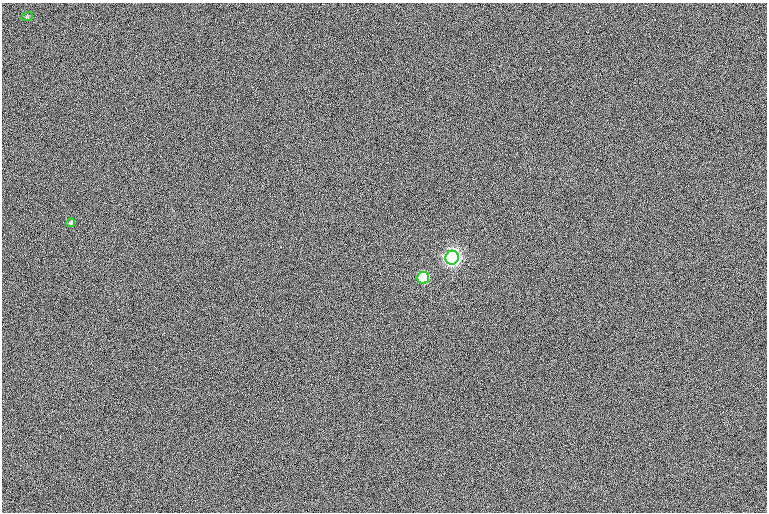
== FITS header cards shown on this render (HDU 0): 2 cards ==
NAXIS1  =                  765
NAXIS2  =                  510

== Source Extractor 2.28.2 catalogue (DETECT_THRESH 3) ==
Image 765 x 510 px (HDU 0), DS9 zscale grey, 1 PNG px = 1 image px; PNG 769 x 514 px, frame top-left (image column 1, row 510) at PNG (2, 3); each listed source drawn as its Kron ellipse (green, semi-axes under 4 px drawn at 4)
Background 0.253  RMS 12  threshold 35.4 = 3 sigma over >= 5 px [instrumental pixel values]
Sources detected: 4; all 4 listed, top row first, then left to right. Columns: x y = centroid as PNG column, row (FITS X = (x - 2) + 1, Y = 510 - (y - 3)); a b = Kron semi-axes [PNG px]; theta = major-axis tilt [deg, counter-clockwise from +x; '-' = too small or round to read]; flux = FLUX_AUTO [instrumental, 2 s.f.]
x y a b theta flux
27 17 6 3 18 790
71 223 4 4 - 1400
452 258 7 6 - 370000
423 278 6 6 - 58000